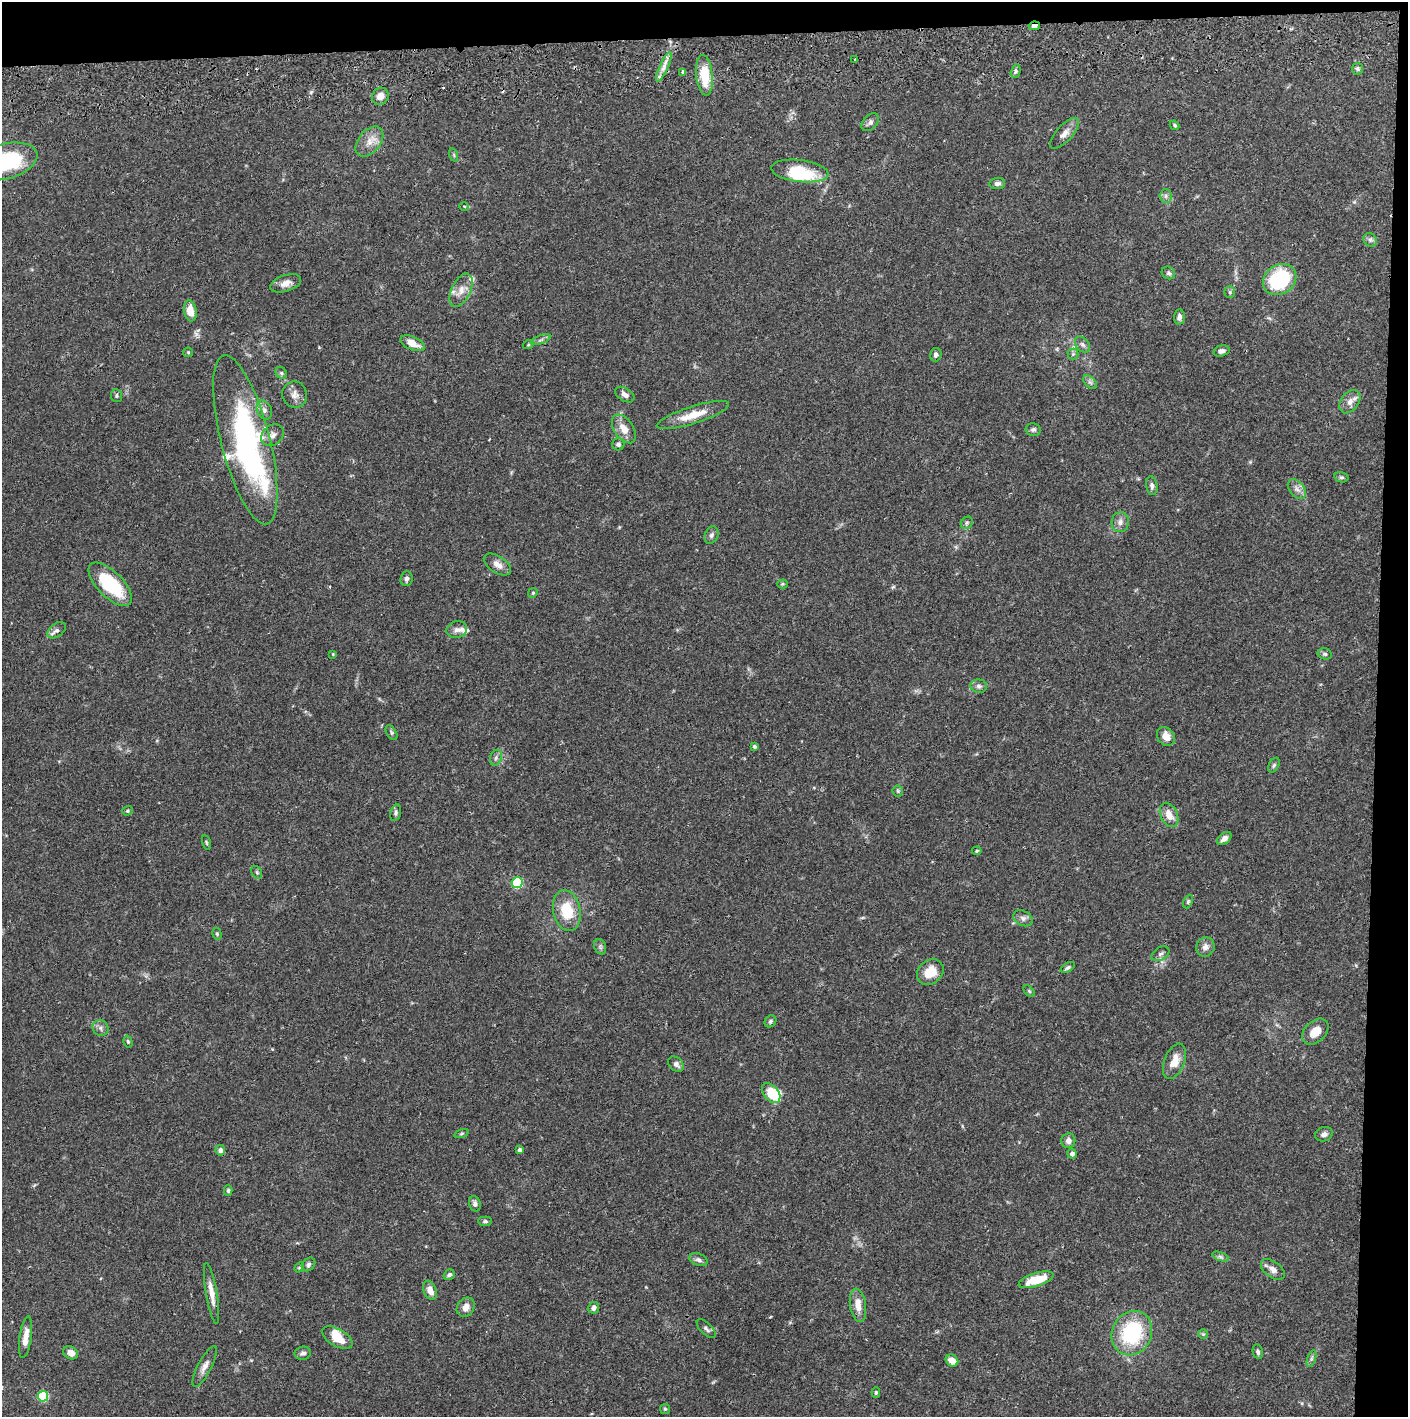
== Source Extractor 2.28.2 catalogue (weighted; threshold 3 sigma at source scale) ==
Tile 3 of 3 x 3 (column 3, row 1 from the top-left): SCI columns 2817-4222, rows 2887-4301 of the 4228 x 4358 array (HDU 1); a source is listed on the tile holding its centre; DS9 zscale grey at full resolution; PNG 1410 x 1419 px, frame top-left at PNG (2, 2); each listed source drawn as its Kron ellipse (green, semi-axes under 4 px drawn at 4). Shown black and unused: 5% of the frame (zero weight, under 2 of 3 exposures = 3% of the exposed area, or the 3 px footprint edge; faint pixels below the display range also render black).
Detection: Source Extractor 2.28.2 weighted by HDU 2 'WHT'; one run over the whole footprint, this tile lists its part. Background 0.0682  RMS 0.0048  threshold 0.0218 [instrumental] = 3 sigma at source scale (4.5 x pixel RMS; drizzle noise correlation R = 1.50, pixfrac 1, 0.05/0.05 arcsec/px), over >= 5 px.
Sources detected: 140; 3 inside a brighter object's white glare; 2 cosmic-ray / hot-pixel residue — neither listed nor drawn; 6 inside a brighter listed object's ellipse — not listed separately; the other 129 listed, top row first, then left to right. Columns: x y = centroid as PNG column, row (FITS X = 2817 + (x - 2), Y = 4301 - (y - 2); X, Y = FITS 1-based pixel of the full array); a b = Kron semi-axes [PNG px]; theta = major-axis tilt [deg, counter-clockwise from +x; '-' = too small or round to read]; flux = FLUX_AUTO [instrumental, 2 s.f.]
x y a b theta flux
1034 26 6 4 10 2.6
855 60 3 2 - 0.4
664 67 16 4 65 2.9
1357 69 6 5 - 1.1
1016 71 7 4 75 0.96
682 72 3 3 - 1.6
704 75 20 8 -84 14
380 96 9 8 - 3.7
870 122 10 7 46 1.7
1175 125 5 4 - 0.76
1064 133 19 8 48 3.6
369 142 17 11 51 5.4
454 155 7 4 -72 0.76
5 161 32 17 15 39
800 171 29 11 -7 16
997 183 8 5 5 1.8
1166 196 6 6 - 1.3
464 206 5 3 - 0.4
1370 240 7 6 - 1.3
1168 273 7 6 - 0.99
1280 280 17 14 33 42
286 283 16 8 18 3.4
461 290 18 9 64 4.8
1230 292 6 5 - 0.88
190 311 10 6 -80 6.8
1179 317 7 5 86 2.1
541 340 10 3 21 0.97
412 343 13 6 -23 5.3
528 345 5 3 - 0.5
1082 345 9 6 -50 1.5
1221 351 8 5 13 1.9
188 352 5 4 - 0.6
1073 354 5 5 - 0.87
936 355 7 5 75 1.6
281 373 6 5 - 0.92
1090 382 8 5 -44 1.3
295 395 13 12 - 3.3
625 395 10 6 -32 2.1
116 396 6 5 - 0.84
1350 402 13 9 53 3.3
264 410 10 7 -64 2.1
693 415 38 8 18 9.7
624 429 16 9 -56 5.5
1033 430 7 6 - 1.1
272 435 12 9 41 2.8
245 440 87 24 -76 110
618 444 6 6 - 1.3
1341 477 7 5 -13 0.94
1152 486 9 5 -81 1.7
1297 489 11 7 -51 2.6
1120 522 10 8 85 2.4
967 523 7 5 47 0.92
711 535 9 6 66 1.6
497 564 15 8 -33 3.7
406 579 7 6 - 1.4
110 584 28 13 -45 28
782 584 5 4 - 0.56
533 593 5 4 - 0.65
57 630 10 6 39 1.8
457 630 10 8 17 2.4
333 654 4 3 - 0.41
1325 654 7 5 -14 1
979 686 8 6 -6 1.7
391 733 8 5 -60 0.83
1166 736 10 8 -49 4.2
754 747 4 4 - 0.84
496 758 8 5 70 1.3
1274 765 8 5 60 0.93
898 791 6 5 - 0.73
128 811 5 5 - 0.69
396 813 8 5 78 1.1
1169 815 13 8 -64 5.2
1224 838 8 5 37 2
206 842 7 4 -76 0.64
977 851 5 4 - 0.62
257 872 7 5 -59 0.77
517 883 5 5 - 39
1188 902 7 4 65 0.85
567 910 21 13 -78 15
1023 918 10 7 -28 1.9
217 934 6 4 -75 0.73
600 947 8 5 -70 1.1
1205 947 10 9 - 2.7
1160 954 9 6 31 1.5
1068 967 8 4 31 1
930 972 14 11 42 8.9
1029 991 7 4 -46 0.62
770 1021 6 5 - 0.99
101 1028 8 7 - 1.7
1315 1032 15 10 43 6.3
128 1042 6 4 -74 0.78
1174 1061 18 10 68 6.9
676 1064 9 6 -45 2
771 1093 11 7 -51 16
461 1134 7 3 19 0.58
1324 1134 9 7 17 2
1068 1141 7 7 - 2.4
220 1150 5 5 - 2
520 1150 4 3 - 1.6
1072 1154 5 4 - 1.6
228 1191 5 4 - 0.81
475 1204 8 5 -71 1.6
485 1221 7 4 0 0.83
1220 1257 9 4 -19 1.1
699 1260 9 6 -22 1.5
309 1264 7 6 - 1.1
299 1267 5 4 - 0.57
1273 1269 13 8 -36 3
449 1275 6 5 - 1.4
1036 1280 18 6 17 13
430 1290 10 6 -69 4.1
211 1293 31 5 -80 5.1
858 1305 17 8 -82 5.4
466 1307 10 8 57 3.3
594 1308 6 5 - 1.8
706 1329 12 5 -45 1.5
1132 1333 23 19 64 37
1203 1334 5 5 - 0.68
26 1337 21 6 82 5
337 1338 17 8 -30 8.2
1258 1352 7 5 -79 1.1
71 1353 8 6 -33 3.3
303 1353 8 6 9 1.5
1311 1359 9 4 71 1
952 1360 7 5 -42 4.6
205 1366 22 7 62 3.5
876 1393 5 4 - 0.77
43 1396 5 5 - 34
665 1409 5 5 - 0.67
Overlapping masked pixels (flux is a lower limit): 3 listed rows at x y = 1034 26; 704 75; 245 440
Isophote crosses this tile's border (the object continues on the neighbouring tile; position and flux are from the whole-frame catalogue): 1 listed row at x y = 5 161